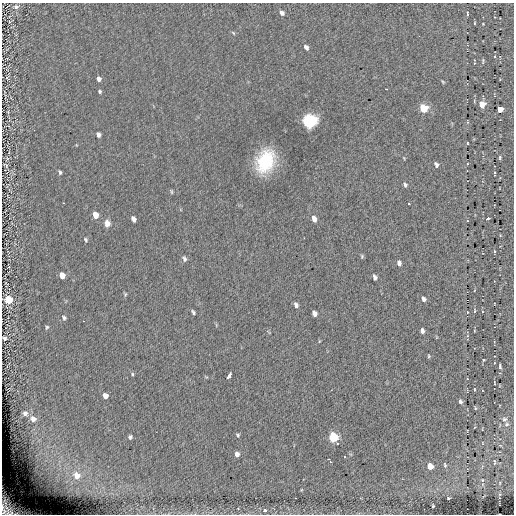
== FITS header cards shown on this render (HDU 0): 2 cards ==
NAXIS1  =                  512
NAXIS2  =                  512

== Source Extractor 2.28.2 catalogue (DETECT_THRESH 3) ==
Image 512 x 512 px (HDU 0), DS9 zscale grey, 1 PNG px = 1 image px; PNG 516 x 516 px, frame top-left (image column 1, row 512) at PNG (2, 3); no overlay
Background 0.0189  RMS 4.6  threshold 13.8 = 3 sigma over >= 5 px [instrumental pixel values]
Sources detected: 91; all 91 listed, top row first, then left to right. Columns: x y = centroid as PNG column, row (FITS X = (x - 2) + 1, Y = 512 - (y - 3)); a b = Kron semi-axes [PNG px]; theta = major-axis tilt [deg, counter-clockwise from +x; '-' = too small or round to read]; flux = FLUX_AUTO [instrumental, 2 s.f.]
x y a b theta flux
16 7 8 6 9 1100
282 13 6 4 -46 1200
467 14 6 3 -87 510
494 17 3 2 - 160
474 23 4 3 - 270
483 24 2 2 - 230
233 33 6 4 -57 360
306 47 6 4 -58 1100
483 61 7 3 80 420
474 63 3 2 - 190
7 78 4 2 - 250
99 79 5 4 - 1200
443 82 6 3 -58 340
100 91 4 4 - 460
482 104 6 5 - 4100
423 108 6 5 - 14000
500 109 5 5 - 2700
309 121 7 6 - 84000
467 122 4 3 - 260
98 134 5 4 - 1100
467 143 3 3 - 320
404 158 5 3 - 230
500 158 4 3 - 410
265 161 18 13 68 23000
6 165 9 4 -51 600
436 165 6 4 -71 840
60 172 6 4 -70 520
494 173 5 2 - 350
405 185 6 4 -75 600
171 192 7 3 -81 330
63 203 3 2 - 330
408 204 3 3 - 930
95 215 6 5 - 2900
488 218 3 3 - 1600
133 219 6 4 -66 1100
314 219 7 5 -69 1800
467 221 3 2 - 220
107 223 8 7 - 1700
86 240 6 4 -62 440
494 251 4 3 - 290
362 256 6 4 -72 380
184 259 7 5 -66 740
399 263 6 4 -73 980
62 275 6 5 - 2700
375 277 5 3 - 900
125 294 5 4 - 380
424 299 6 4 -68 920
8 300 6 5 - 9800
494 304 3 2 - 160
296 305 6 4 -66 860
475 311 7 3 89 310
193 312 5 3 - 550
467 312 4 2 - 160
314 313 6 4 -67 1300
64 318 6 5 - 620
83 321 3 2 - 390
47 327 6 4 63 460
422 331 5 4 - 1000
4 338 4 4 - 650
429 356 5 4 - 340
484 360 2 2 - 220
500 366 6 3 -82 510
132 374 5 4 - 390
229 376 5 3 - 2700
494 383 4 2 - 240
474 389 4 3 - 240
105 396 6 5 - 1600
460 402 5 4 - 750
475 408 5 3 - 330
25 413 7 7 - 1200
33 419 10 8 -32 1800
504 419 7 6 - 810
507 424 7 5 17 640
238 435 5 4 - 460
130 437 4 4 - 570
333 437 6 5 - 23000
500 445 5 3 - 270
237 454 5 4 - 1400
328 459 3 2 - 330
330 462 3 2 - 470
494 462 8 4 -85 550
445 465 7 4 -76 470
430 466 5 5 - 4100
77 475 12 10 -51 4100
482 480 4 4 - 290
301 490 5 3 - 250
448 498 3 2 - 250
433 506 3 3 - 300
8 508 19 12 -53 6500
238 508 4 3 - 190
264 510 3 3 - 1700
At the frame edge (FLAGS 8, measured only in part): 2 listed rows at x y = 4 338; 8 508